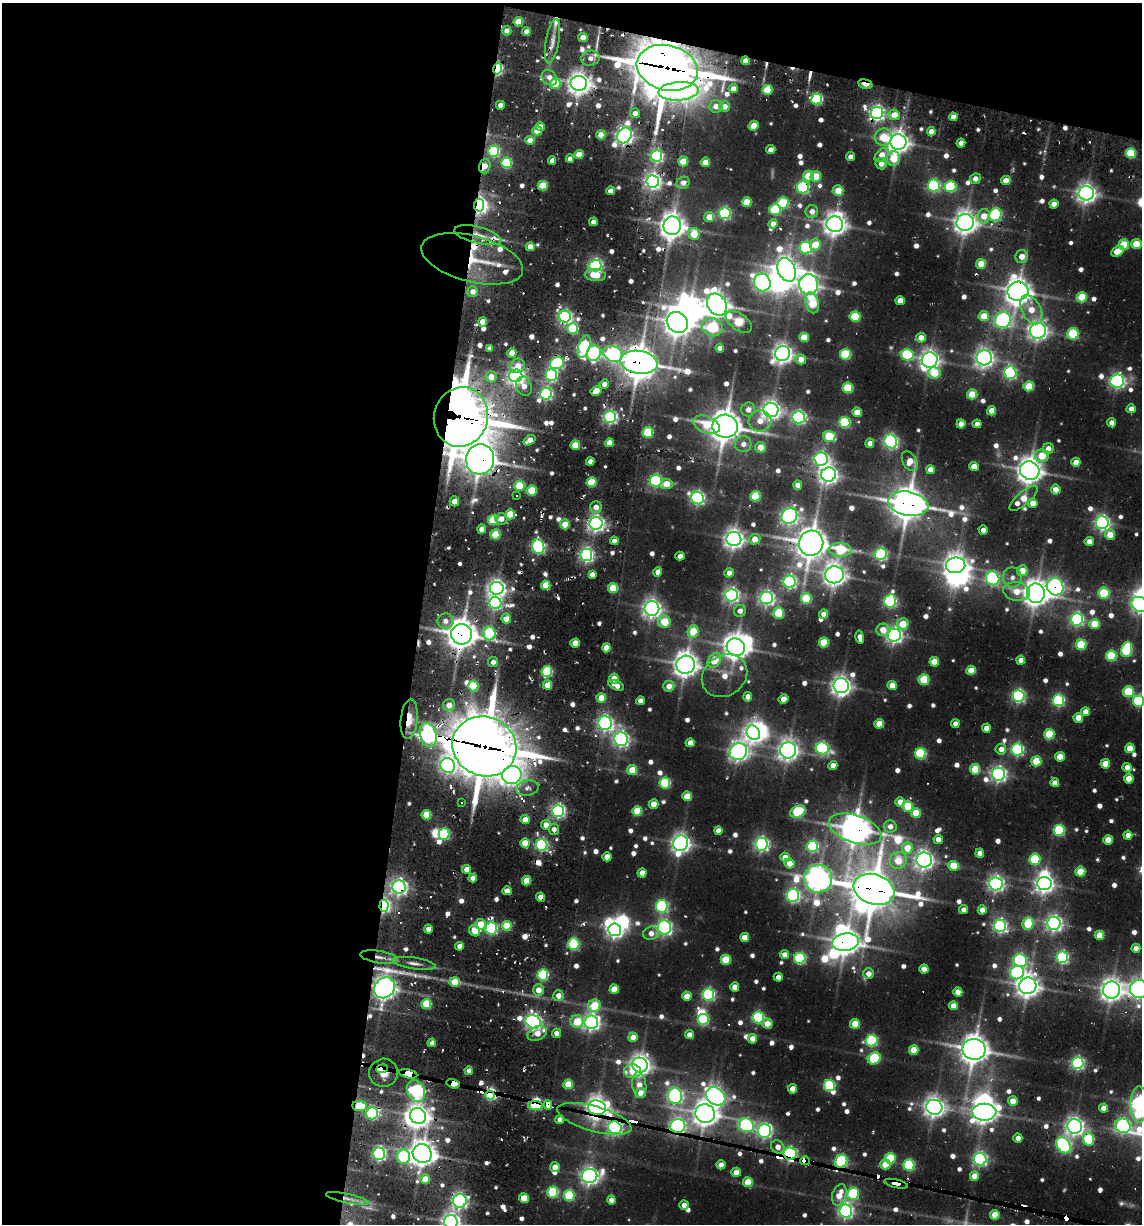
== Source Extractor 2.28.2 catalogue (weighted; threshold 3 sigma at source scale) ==
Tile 1 of 4 x 4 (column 1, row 1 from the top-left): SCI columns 240-1379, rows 3745-4966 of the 5108 x 4966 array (HDU 1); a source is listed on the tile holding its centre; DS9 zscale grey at full resolution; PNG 1144 x 1226 px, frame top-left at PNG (2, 3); each listed source drawn as its Kron ellipse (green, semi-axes under 4 px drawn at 4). Shown black and unused: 40% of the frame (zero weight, under 2 of 3 exposures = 7% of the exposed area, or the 3 px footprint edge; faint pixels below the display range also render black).
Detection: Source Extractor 2.28.2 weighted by HDU 2 'WHT'; one run over the whole footprint, this tile lists its part. Background 0.104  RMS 0.0096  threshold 0.0432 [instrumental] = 3 sigma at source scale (4.5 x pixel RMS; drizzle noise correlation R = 1.50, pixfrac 1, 0.05/0.05 arcsec/px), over >= 5 px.
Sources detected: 872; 7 too faint to see at this stretch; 19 inside a brighter object's white glare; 35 cosmic-ray / hot-pixel residue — neither listed nor drawn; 11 inside a brighter listed object's ellipse — not listed separately; of the other 800, all 500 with FLUX_AUTO >= 7.93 (the completeness limit of this list) listed and drawn (300 fainter detections not listed), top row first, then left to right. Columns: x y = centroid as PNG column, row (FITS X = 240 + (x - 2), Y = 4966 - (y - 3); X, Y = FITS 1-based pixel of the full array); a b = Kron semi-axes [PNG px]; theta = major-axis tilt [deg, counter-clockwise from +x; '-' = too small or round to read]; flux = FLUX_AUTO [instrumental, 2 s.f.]
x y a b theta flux
518 22 5 4 - 30
507 31 5 4 - 8.7
526 32 4 4 - 11
583 37 4 4 - 14
552 41 22 6 80 11
590 58 9 7 9 10
746 61 4 4 - 18
667 68 31 22 -14 5400
498 69 6 4 78 180
549 78 8 7 - 10
579 83 8 7 - 1100
555 84 5 5 - 49
865 84 7 3 -13 34
733 89 4 4 - 11
767 90 5 5 - 49
678 91 20 9 4 220
817 99 5 5 - 130
500 105 4 4 - 9.2
716 106 6 6 - 12
724 106 5 5 - 13
635 113 5 5 - 10
877 113 6 6 - 420
894 115 5 5 - 17
953 117 4 4 - 11
754 126 5 4 - 22
540 127 4 4 - 12
537 131 5 4 - 25
931 131 4 4 - 11
601 135 4 4 - 19
624 135 8 6 59 630
883 137 9 8 - 36
530 140 4 4 - 13
898 142 8 8 - 910
961 143 4 4 - 11
771 150 4 4 - 13
494 151 5 5 - 140
1131 153 5 5 - 68
579 155 4 4 - 24
882 155 8 5 44 17
657 156 6 5 - 260
850 157 4 4 - 8.5
893 158 7 6 - 36
570 159 4 4 - 8.6
552 160 4 4 - 8.8
683 161 5 5 - 27
705 162 5 4 - 21
506 163 5 5 - 96
881 164 5 5 - 10
485 166 7 5 73 12
809 176 5 5 - 45
816 177 5 5 - 44
975 179 5 5 - 8.8
1006 180 5 4 - 16
653 181 6 6 - 520
683 183 7 6 - 8.9
934 185 6 6 - 200
543 186 5 5 - 51
803 187 6 6 - 190
950 187 6 5 - 110
611 191 4 4 - 11
838 191 5 5 - 30
1086 193 7 7 - 800
747 202 5 5 - 40
783 203 5 5 - 98
1054 204 4 4 - 12
479 205 6 5 - 550
775 210 6 5 - 88
812 212 6 6 - 11
725 213 6 5 - 220
995 215 7 6 - 170
984 216 7 6 - 19
709 217 5 5 - 22
593 222 4 4 - 8.4
965 222 8 8 - 1100
773 224 4 4 - 12
835 224 8 7 - 990
672 226 9 9 - 1200
694 234 6 5 - 42
478 235 24 8 -14 23
815 244 6 5 - 25
1136 244 5 5 - 35
1124 245 5 5 - 48
530 247 4 4 - 18
806 248 6 6 - 180
1117 251 7 5 31 24
1022 257 6 6 - 14
472 259 52 23 -14 82
981 264 5 5 - 29
595 266 6 6 - 340
787 270 12 8 -66 1100
595 275 10 6 -5 23
762 282 9 8 - 490
809 285 10 9 - 690
1018 291 10 9 - 1300
473 292 5 5 - 11
1082 297 5 5 - 54
900 301 4 4 - 16
812 303 10 6 -76 57
717 305 12 9 -56 1100
1031 310 15 9 -62 23
984 316 5 5 - 30
565 317 6 6 - 330
855 317 5 5 - 69
1003 320 8 8 - 340
483 322 5 4 - 18
677 322 11 9 -42 1300
739 322 15 8 -36 59
712 327 10 9 - 91
573 329 5 5 - 94
1038 331 8 8 - 700
1073 334 6 6 - 94
804 337 5 4 - 32
921 338 5 5 - 13
584 346 11 5 72 190
490 348 4 4 - 8.5
720 348 4 4 - 8.6
512 353 5 4 - 19
594 353 8 7 - 160
613 354 10 7 -24 270
783 354 7 7 - 820
845 354 5 5 - 94
907 355 6 5 - 110
984 358 7 7 - 670
801 359 5 5 - 15
930 360 8 7 - 810
639 362 19 11 -9 2100
557 363 7 6 - 210
518 366 7 7 - 16
934 373 6 6 - 42
1010 373 6 6 - 230
551 375 6 5 - 200
516 376 6 6 - 600
491 377 5 5 - 19
1117 381 7 6 - 340
604 384 4 4 - 8.9
524 386 10 7 -69 13
1029 386 5 5 - 43
848 388 5 5 - 76
596 391 6 4 30 22
546 394 6 5 - 210
972 394 5 5 - 39
748 409 7 6 - 10
1131 409 4 4 - 10
771 410 7 7 - 730
992 411 5 4 - 19
857 412 5 4 - 27
461 417 30 27 72 3900
610 417 6 6 - 320
798 417 6 6 - 320
760 421 11 10 - 17
845 422 5 5 - 110
1112 423 4 4 - 12
961 424 4 4 - 14
977 424 4 4 - 8.4
707 425 14 8 -22 39
725 426 12 11 - 2000
648 432 5 5 - 80
829 436 6 5 - 68
530 440 6 4 35 14
891 441 7 6 - 360
609 443 4 4 - 14
870 443 4 4 - 12
743 444 8 8 - 8.4
575 445 4 4 - 32
760 447 5 5 - 17
1048 448 5 5 - 12
1042 456 7 6 - 42
480 459 15 14 - 1900
821 459 6 6 - 360
590 461 4 4 - 9.2
910 461 10 7 -60 25
1076 462 4 4 - 14
974 466 5 4 - 17
931 470 4 4 - 14
1030 471 10 9 - 1300
829 474 7 7 - 680
656 481 6 6 - 210
591 482 5 5 - 54
666 484 6 5 - 21
798 485 5 4 - 11
519 486 5 5 - 55
532 490 5 5 - 52
1056 490 5 5 - 13
516 495 3 3 - 8.4
755 496 5 5 - 71
697 498 6 6 - 320
1024 498 18 6 41 33
454 501 5 4 - 13
1033 503 5 4 - 15
908 504 20 12 -11 2200
596 507 6 5 - 11
510 514 5 5 - 44
789 516 8 7 - 490
501 519 6 5 - 11
493 520 5 5 - 76
596 523 6 6 - 540
1102 523 6 6 - 400
565 524 5 5 - 22
482 529 4 4 - 14
983 530 4 4 - 8.9
495 535 5 5 - 54
1110 535 5 5 - 28
734 539 7 7 - 830
755 539 6 5 - 20
614 541 4 4 - 9
1089 541 4 4 - 12
811 543 13 12 - 2100
538 547 7 6 - 270
840 550 11 7 -4 74
881 554 6 6 - 230
586 555 6 6 - 350
680 556 4 4 - 10
956 565 9 8 - 1100
1022 571 5 5 - 26
658 572 5 4 - 14
729 573 5 4 - 11
592 574 4 4 - 8.1
834 575 9 8 - 1000
993 578 7 6 - 180
1012 578 10 9 - 9.1
790 582 6 6 - 310
546 585 5 4 - 37
1055 587 9 8 - 380
497 588 7 6 - 640
613 588 5 5 - 53
1016 592 13 9 -10 24
1036 593 10 9 - 1200
1104 593 5 5 - 85
732 595 6 6 - 410
767 598 6 6 - 420
806 598 5 5 - 65
890 601 6 5 - 220
495 603 6 6 - 240
1140 604 9 7 -31 340
652 608 7 7 - 720
740 611 6 6 - 8.7
779 613 5 5 - 52
824 614 4 4 - 14
506 619 5 5 - 20
1077 619 6 6 - 260
445 621 8 7 - 9
664 622 6 6 - 49
903 624 6 5 - 37
1095 624 5 5 - 41
883 630 6 6 - 19
693 632 6 5 - 40
489 633 7 6 - 110
461 634 10 10 - 1700
894 635 6 6 - 500
860 637 7 4 -77 10
824 642 5 5 - 52
575 643 4 4 - 21
1081 645 5 5 - 71
736 647 9 8 - 1200
606 648 4 4 - 20
1126 650 8 5 74 120
1111 656 5 5 - 84
714 660 8 6 53 36
1021 660 4 4 - 14
493 662 5 5 - 8
934 662 5 5 - 25
686 665 9 9 - 1200
971 670 5 5 - 28
547 671 5 5 - 110
724 676 24 20 35 30
614 678 5 4 - 17
924 680 5 5 - 69
548 685 4 4 - 28
616 685 8 4 -25 11
473 686 5 5 - 82
669 686 5 5 - 14
841 686 7 7 - 830
892 686 4 4 - 19
1128 692 5 5 - 67
1018 696 6 6 - 270
748 697 4 4 - 12
601 698 5 4 - 26
783 699 5 4 - 15
1058 700 6 5 - 180
640 701 4 4 - 11
1138 701 6 5 - 130
449 705 6 6 - 14
1085 712 4 4 - 13
1078 718 5 5 - 19
409 719 20 8 84 27
605 723 7 6 - 430
879 724 5 4 - 27
955 724 4 4 - 8.9
986 728 4 4 - 13
753 733 7 6 - 640
1049 734 5 5 - 67
428 735 12 8 -74 340
621 739 7 6 - 460
690 743 4 4 - 15
484 746 32 29 -25 5600
822 748 7 6 - 200
1130 748 5 5 - 26
1001 749 5 5 - 11
788 750 8 8 - 770
1017 750 6 6 - 200
738 752 9 8 - 710
920 754 5 5 - 110
1060 757 5 5 - 25
1036 761 5 5 - 49
1105 764 5 5 - 27
833 765 4 4 - 11
448 766 8 7 - 490
1127 767 4 4 - 11
975 769 5 5 - 47
632 770 5 5 - 41
999 774 6 6 - 460
512 775 10 9 - 460
1129 778 5 5 - 21
665 783 5 5 - 110
1055 783 4 4 - 12
527 788 11 7 9 7.9
687 796 5 5 - 29
461 802 3 3 - 29
900 802 5 4 - 16
654 804 5 5 - 18
908 806 5 5 - 53
558 811 6 6 - 320
637 811 5 5 - 48
798 812 8 5 25 120
916 813 5 5 - 35
426 815 5 4 - 42
525 820 4 4 - 16
546 825 5 5 - 13
890 826 6 6 - 10
554 829 6 5 - 8.4
855 829 27 13 -19 1700
1059 830 5 5 - 130
718 831 4 4 - 11
444 834 5 5 - 130
1128 835 4 4 - 11
938 839 4 4 - 11
1108 840 5 4 - 24
525 843 5 4 - 26
681 843 8 7 - 740
762 844 6 6 - 380
542 845 6 5 - 230
813 846 6 5 - 150
907 848 5 5 - 30
980 853 4 4 - 9.6
607 857 4 4 - 13
785 857 5 4 - 16
1035 859 6 5 - 90
898 860 9 8 - 36
924 860 7 7 - 700
789 863 5 5 - 15
954 866 5 5 - 38
466 869 4 4 - 12
1080 872 5 5 - 42
642 873 4 4 - 14
473 878 4 4 - 9.1
818 879 14 13 - 1200
526 881 5 4 - 35
996 884 7 6 - 460
1044 884 7 6 - 690
399 887 6 6 - 520
874 889 21 15 -19 2900
507 891 4 4 - 13
793 895 6 6 - 280
541 897 4 4 - 14
384 906 6 4 84 300
662 906 6 6 - 190
963 910 4 4 - 8
982 910 4 4 - 11
1054 923 6 6 - 510
480 924 5 5 - 27
1028 924 6 5 - 68
507 926 5 5 - 52
1000 926 6 6 - 320
664 927 7 6 - 370
491 928 6 5 - 220
428 929 4 4 - 12
615 930 6 6 - 490
475 931 6 5 - 34
651 933 8 6 14 9.4
1099 935 4 4 - 26
745 937 4 4 - 20
846 942 13 8 7 1400
574 944 6 5 - 130
460 946 4 4 - 14
1136 948 4 4 - 12
784 955 5 4 - 12
379 957 19 6 -9 12
1062 957 6 5 - 230
800 958 5 5 - 150
726 960 5 5 - 55
1020 961 7 6 - 210
414 963 22 5 -9 8.4
924 969 4 4 - 16
1017 973 7 6 - 200
868 974 5 5 - 11
543 975 5 5 - 150
778 977 4 4 - 8.1
455 982 5 5 - 34
1028 986 9 8 - 1100
735 987 4 4 - 18
385 988 11 9 42 1100
614 989 5 4 - 28
1139 989 9 9 - 610
538 990 6 5 - 14
1111 990 8 8 - 950
958 992 4 4 - 19
708 994 6 6 - 230
558 996 5 5 - 12
687 996 4 4 - 20
426 1004 5 5 - 59
594 1006 6 6 - 56
953 1006 4 4 - 14
758 1018 6 5 - 170
703 1019 5 5 - 120
533 1022 8 6 -28 490
577 1022 6 6 - 36
591 1022 7 7 - 550
767 1024 5 5 - 16
855 1024 5 5 - 36
537 1033 10 7 26 18
556 1033 4 4 - 9.2
689 1035 4 4 - 13
633 1037 5 4 - 16
752 1039 5 4 - 12
872 1041 6 5 - 150
432 1043 4 4 - 14
974 1049 11 10 - 1700
914 1050 5 5 - 36
874 1058 7 5 37 92
1078 1063 6 6 - 280
640 1065 8 7 - 920
382 1069 6 3 7 830
469 1071 4 4 - 9.7
632 1071 8 7 - 26
384 1073 14 14 - 420
408 1074 9 4 -13 2000
453 1084 7 4 -16 1700
568 1084 5 5 - 37
639 1085 13 7 -83 16
829 1085 5 5 - 120
793 1089 4 4 - 18
416 1091 11 8 -66 210
641 1093 5 5 - 18
490 1095 5 4 - 240
675 1096 8 7 - 330
716 1096 10 8 -37 610
1013 1101 5 5 - 17
1139 1104 18 8 89 510
548 1105 5 3 - 920
360 1106 7 5 -8 45
536 1106 7 4 -5 160
934 1107 8 7 - 910
597 1108 9 7 -9 990
1104 1108 4 4 - 12
984 1112 12 8 1 1000
372 1113 6 6 - 180
705 1114 10 9 - 1200
418 1116 8 8 - 960
594 1119 38 12 -15 48
560 1120 4 4 - 10
746 1125 8 6 -22 200
678 1126 7 7 - 420
1075 1126 7 7 - 650
1123 1126 8 7 - 280
615 1128 7 6 - 340
764 1131 7 6 - 360
1018 1138 4 4 - 10
1088 1139 6 5 - 93
1063 1145 8 6 -56 280
778 1147 7 6 - 12
790 1153 6 6 - 350
379 1154 6 5 - 280
422 1154 10 9 - 1300
403 1157 7 6 - 110
890 1158 5 5 - 67
980 1159 6 6 - 320
805 1161 5 4 - 1100
841 1161 7 5 58 180
885 1164 5 5 - 29
721 1165 4 4 - 11
909 1165 5 5 - 140
555 1167 5 5 - 18
736 1172 5 4 - 17
589 1176 8 7 - 620
974 1176 5 4 - 19
425 1179 5 5 - 28
748 1182 5 5 - 39
896 1184 12 3 -13 110
553 1192 5 5 - 120
853 1194 6 5 - 120
569 1195 5 5 - 89
839 1195 11 7 74 23
347 1198 22 4 -12 8.9
524 1198 5 4 - 31
611 1200 4 4 - 9.7
460 1201 7 6 - 400
684 1205 4 4 - 11
846 1211 6 6 - 380
995 1215 5 4 - 31
451 1222 7 6 - 620
Overlapping masked pixels (flux is a lower limit): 64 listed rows (the first 20) at x y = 746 61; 667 68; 498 69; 579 83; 865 84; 877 113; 624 135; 485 166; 653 181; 803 187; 479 205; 995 215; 478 235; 472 259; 1018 291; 565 317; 639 362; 557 363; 461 417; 480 459
Isophote crosses this tile's border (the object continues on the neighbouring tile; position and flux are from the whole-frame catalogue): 5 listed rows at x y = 1140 604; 1138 701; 1139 989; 1139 1104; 451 1222